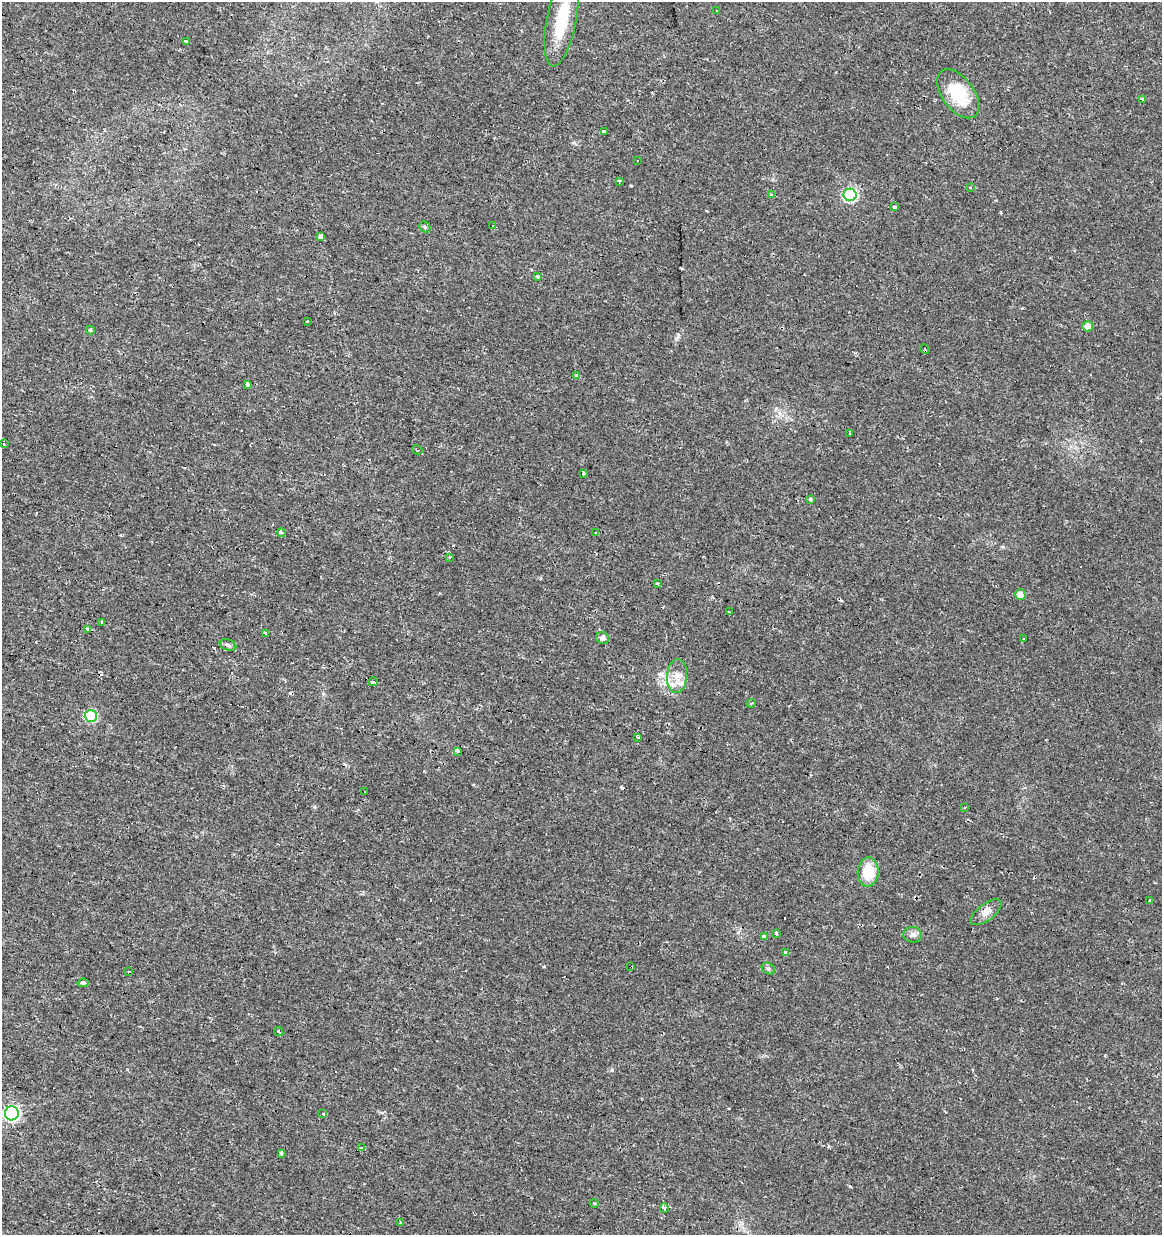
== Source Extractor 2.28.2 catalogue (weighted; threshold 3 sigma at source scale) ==
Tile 11 of 4 x 4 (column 3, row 3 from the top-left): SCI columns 2602-3761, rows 1234-2466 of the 5143 x 4939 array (HDU 1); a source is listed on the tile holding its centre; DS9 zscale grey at full resolution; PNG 1164 x 1237 px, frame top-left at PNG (2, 2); each listed source drawn as its Kron ellipse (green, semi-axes under 4 px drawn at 4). Shown black and unused: <1% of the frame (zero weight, under 2 of 3 exposures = <1% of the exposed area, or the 3 px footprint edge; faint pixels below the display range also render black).
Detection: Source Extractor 2.28.2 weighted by HDU 2 'WHT'; one run over the whole footprint, this tile lists its part. Background 0.0131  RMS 0.0031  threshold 0.0138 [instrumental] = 3 sigma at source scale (4.5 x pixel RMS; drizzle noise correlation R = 1.50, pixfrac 1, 0.0396/0.0396 arcsec/px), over >= 5 px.
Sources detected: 89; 20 cosmic-ray / hot-pixel residue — neither listed nor drawn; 3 inside a brighter listed object's ellipse — not listed separately; the other 66 listed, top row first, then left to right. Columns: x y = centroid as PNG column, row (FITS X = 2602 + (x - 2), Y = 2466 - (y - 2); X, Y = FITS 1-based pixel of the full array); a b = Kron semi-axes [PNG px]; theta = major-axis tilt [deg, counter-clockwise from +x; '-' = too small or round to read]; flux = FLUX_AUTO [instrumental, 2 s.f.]
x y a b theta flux
716 10 3 2 - 0.35
562 19 48 14 79 14
186 41 3 3 - 0.85
958 94 28 16 -53 13
1142 99 3 2 - 0.45
604 131 4 3 - 1.1
637 161 3 3 - 0.36
619 181 4 3 - 0.67
970 188 3 2 - 0.52
772 194 3 3 - 1.5
850 195 6 6 - 37
894 207 4 3 - 1.4
493 225 3 3 - 5.9
425 227 6 5 - 0.59
320 237 4 3 - 4
537 277 4 4 - 0.48
307 322 3 3 - 0.86
1088 326 5 5 - 1.6
90 330 4 3 - 1.5
925 349 5 4 - 0.49
576 375 3 3 - 0.5
247 384 4 3 - 1.6
849 433 3 2 - 0.51
3 444 4 3 - 0.41
417 450 5 3 - 0.69
583 473 3 3 - 2.5
810 499 3 3 - 2.7
596 532 3 3 - 0.32
281 533 4 3 - 1.5
450 557 4 3 - 0.45
657 584 4 3 - 1.2
1020 595 5 5 - 2.5
729 612 3 2 - 0.36
102 622 4 2 - 0.71
87 630 4 4 - 1.7
265 634 4 2 - 0.59
602 638 6 5 - 1.4
1023 639 3 3 - 3
228 645 8 5 -20 0.87
677 676 17 10 86 3.3
373 682 5 3 - 2.5
751 703 5 2 - 0.31
91 716 6 6 - 22
637 737 3 3 - 1.1
458 752 4 3 - 4.3
364 792 3 3 - 0.73
965 808 3 2 - 0.41
868 872 14 10 88 8.3
1150 901 3 3 - 1
986 912 18 8 38 2.3
776 933 4 3 - 2
913 935 9 8 - 1.3
764 936 4 3 - 3.8
785 952 4 3 - 0.61
631 967 3 3 - 0.97
768 969 7 5 -33 0.59
128 971 3 3 - 2.3
83 983 6 4 7 0.66
279 1032 5 2 - 0.4
12 1113 7 7 - 57
323 1114 3 3 - 8.5
362 1148 4 3 - 18
281 1153 4 3 - 0.98
594 1203 4 3 - 0.32
664 1208 5 3 - 1.4
401 1223 4 3 - 0.33
Overlapping masked pixels (flux is a lower limit): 3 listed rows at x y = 458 752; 986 912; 631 967
Isophote crosses this tile's border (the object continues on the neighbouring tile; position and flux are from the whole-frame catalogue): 1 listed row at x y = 562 19
Unlisted compact peaks at least as high as the median listed source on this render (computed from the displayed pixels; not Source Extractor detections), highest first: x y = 612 1070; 678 336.